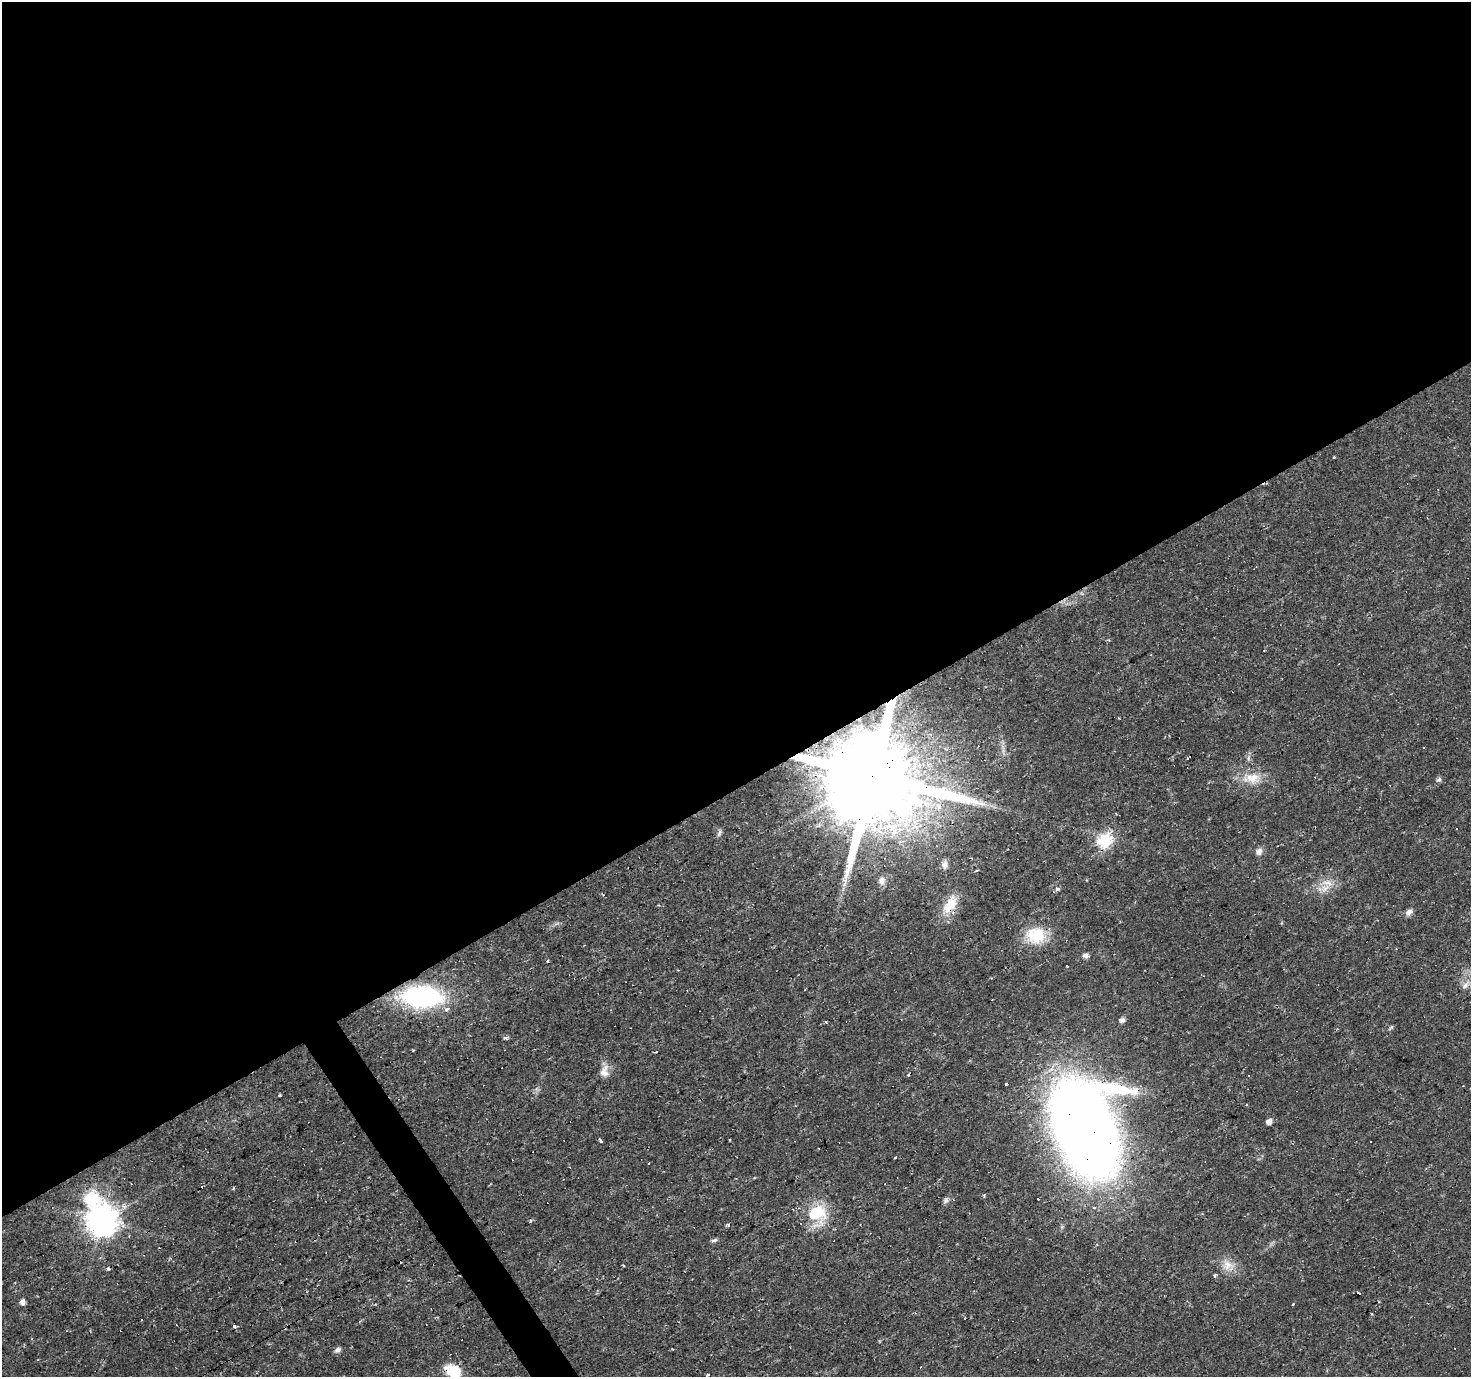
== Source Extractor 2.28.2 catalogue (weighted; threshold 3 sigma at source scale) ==
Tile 2 of 4 x 4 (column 2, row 1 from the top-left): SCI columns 1471-2939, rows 4238-5612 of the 5878 x 5787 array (HDU 1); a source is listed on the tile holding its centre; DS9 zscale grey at full resolution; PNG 1473 x 1379 px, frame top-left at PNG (2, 2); no overlay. Shown black and unused: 58% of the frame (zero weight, under 2 of 3 exposures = <1% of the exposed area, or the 3 px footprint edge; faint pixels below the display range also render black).
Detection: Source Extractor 2.28.2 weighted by HDU 2 'WHT'; one run over the whole footprint, this tile lists its part. Background 0.0199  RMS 0.0024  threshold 0.011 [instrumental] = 3 sigma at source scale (4.5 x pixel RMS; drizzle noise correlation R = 1.50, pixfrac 1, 0.0396/0.0396 arcsec/px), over >= 5 px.
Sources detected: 62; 7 cosmic-ray / hot-pixel residue — not listed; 1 inside a brighter listed object's ellipse — not listed separately; the other 54 listed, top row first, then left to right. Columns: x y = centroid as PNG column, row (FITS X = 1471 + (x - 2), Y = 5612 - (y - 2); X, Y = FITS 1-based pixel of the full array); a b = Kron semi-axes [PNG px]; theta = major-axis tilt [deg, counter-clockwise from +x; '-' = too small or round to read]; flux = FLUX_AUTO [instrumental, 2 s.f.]
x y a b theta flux
1334 457 3 2 - 0.26
1118 718 3 3 - 0.23
1424 748 3 3 - 0.94
1187 758 4 4 - 0.36
872 776 29 21 28 7200
1252 778 27 15 0 5.1
1439 779 6 5 - 0.71
719 833 12 4 76 0.59
1105 841 7 6 - 35
1259 852 10 8 68 1.1
944 865 11 8 82 1.2
976 870 5 3 - 0.26
882 881 11 8 -88 1.1
1328 883 13 8 -25 2.1
1057 889 7 5 13 0.53
950 905 26 13 58 5.7
1409 912 9 7 38 1.2
1036 935 26 21 0 7.9
1086 955 6 5 - 1.1
548 961 3 3 - 0.65
1067 966 3 2 - 0.93
1465 985 14 7 51 1.7
422 996 35 19 -5 40
1122 1020 6 5 - 1.1
826 1022 4 3 - 0.27
505 1038 6 4 -19 0.44
604 1071 17 10 79 2.2
908 1075 3 3 - 0.46
1006 1084 3 2 - 0.37
280 1095 3 3 - 0.71
1269 1121 5 4 - 1.5
1086 1129 72 44 -74 410
601 1141 4 3 - 1.7
896 1158 3 3 - 1.2
984 1195 4 3 - 0.33
91 1199 8 7 - 33
946 1200 8 6 47 0.68
1094 1207 5 4 - 0.46
816 1214 21 20 - 11
102 1221 10 9 - 380
530 1221 4 3 - 0.36
728 1225 4 4 - 0.4
714 1240 9 5 12 0.61
1228 1265 16 13 7 3.1
624 1266 3 3 - 0.41
108 1269 4 3 - 1.1
1214 1276 3 3 - 0.67
1359 1293 4 3 - 0.85
22 1302 5 5 - 1.6
234 1326 4 3 - 0.84
1455 1348 2 2 - 0.17
338 1350 6 5 - 1.1
453 1371 18 13 -35 6.4
708 1375 3 3 - 0.68
Overlapping masked pixels (flux is a lower limit): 6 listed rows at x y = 872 776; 1252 778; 950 905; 422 996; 1086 1129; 453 1371
Isophote crosses this tile's border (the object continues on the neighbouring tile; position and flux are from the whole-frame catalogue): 1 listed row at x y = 453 1371